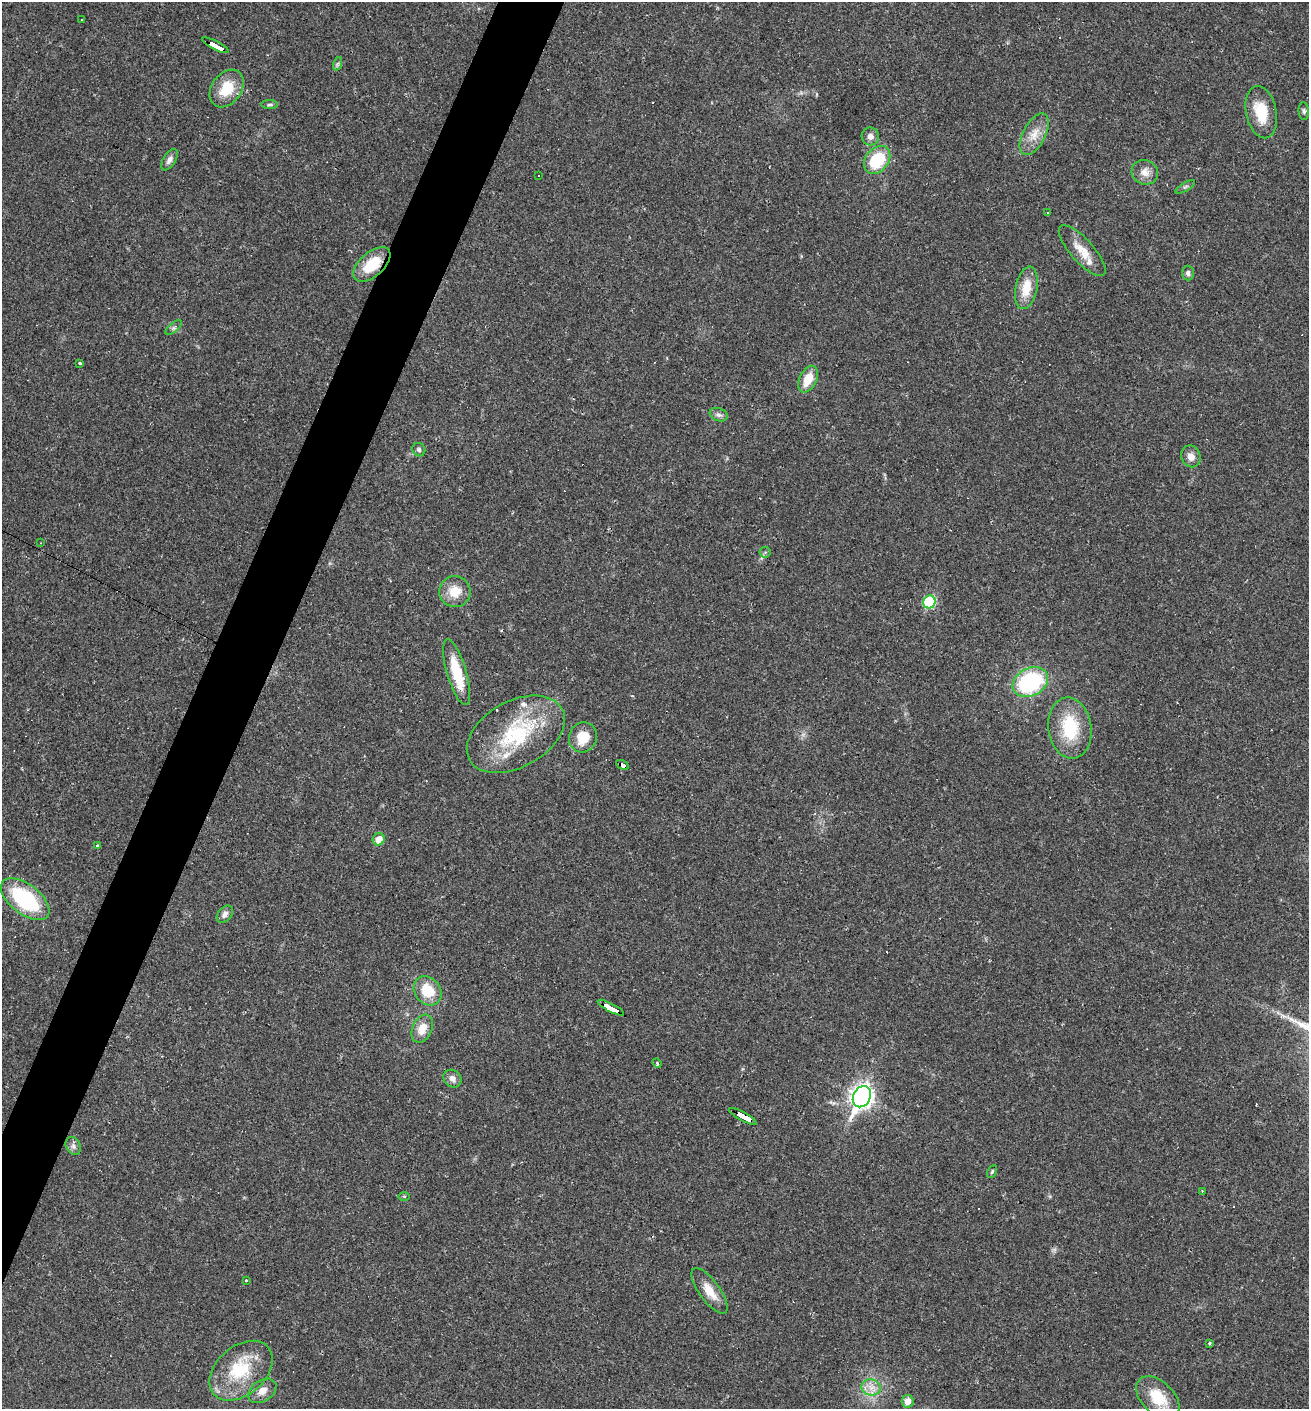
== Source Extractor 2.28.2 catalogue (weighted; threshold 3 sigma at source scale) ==
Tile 7 of 4 x 4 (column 3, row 2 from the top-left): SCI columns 2888-4194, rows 2815-4221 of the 5640 x 5628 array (HDU 1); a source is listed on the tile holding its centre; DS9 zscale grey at full resolution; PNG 1311 x 1411 px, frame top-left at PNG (2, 2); each listed source drawn as its Kron ellipse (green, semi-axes under 4 px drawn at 4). Shown black and unused: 4% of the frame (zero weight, under 2 of 3 exposures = <1% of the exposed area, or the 3 px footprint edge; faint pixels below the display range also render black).
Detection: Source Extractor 2.28.2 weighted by HDU 2 'WHT'; one run over the whole footprint, this tile lists its part. Background 0.0331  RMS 0.0045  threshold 0.0202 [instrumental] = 3 sigma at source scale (4.5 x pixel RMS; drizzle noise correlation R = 1.50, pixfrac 1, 0.05/0.05 arcsec/px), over >= 5 px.
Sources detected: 67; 7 cosmic-ray / hot-pixel residue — neither listed nor drawn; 2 inside a brighter listed object's ellipse — not listed separately; the other 58 listed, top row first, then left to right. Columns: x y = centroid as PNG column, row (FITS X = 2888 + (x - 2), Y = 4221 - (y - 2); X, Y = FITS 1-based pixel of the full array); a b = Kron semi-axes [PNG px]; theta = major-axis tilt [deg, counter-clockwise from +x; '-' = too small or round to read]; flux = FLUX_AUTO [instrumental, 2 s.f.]
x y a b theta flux
81 20 3 2 - 0.44
216 45 15 3 -27 84
337 64 7 4 70 0.74
227 88 20 15 53 13
270 105 8 4 0 0.81
1304 111 9 5 -85 1
1261 112 26 15 -79 13
1034 134 23 11 62 6.5
870 136 9 8 - 2.5
170 160 12 6 59 2.1
877 160 15 11 51 21
1145 172 13 12 - 3.9
539 176 3 3 - 0.58
1185 187 11 3 31 0.75
1047 213 3 3 - 0.78
1082 251 32 11 -48 8.1
372 264 22 12 41 14
1188 273 7 6 - 1.3
1026 288 21 11 78 9.2
174 327 10 4 40 1.2
80 363 3 3 - 19
808 379 14 8 64 8.1
719 415 9 6 -18 1.6
419 450 7 6 - 0.98
1191 456 11 9 -68 3.3
41 543 3 3 - 0.41
765 552 5 5 - 0.79
455 592 16 15 - 8
929 602 6 6 - 32
457 672 34 9 -74 16
1030 682 18 14 26 46
1070 728 31 21 -82 22
516 734 53 33 29 40
583 737 15 14 - 9
623 765 7 4 -31 42
379 839 6 5 - 4.8
98 846 4 3 - 1.1
25 899 28 15 -38 40
225 914 10 6 51 1.8
428 991 16 13 -52 12
611 1008 15 3 -28 150
422 1029 15 9 66 6.1
657 1063 5 3 - 0.47
452 1079 9 8 - 2.6
862 1097 11 8 64 280
743 1116 16 4 -29 130
73 1146 9 7 -62 1.7
992 1172 7 4 63 0.69
1202 1191 2 2 - 0.32
404 1196 5 3 - 0.47
246 1280 3 3 - 0.4
709 1291 27 10 -54 7.5
1210 1343 4 3 - 0.67
241 1371 36 24 41 23
871 1387 9 8 - 3.5
262 1391 15 10 34 4
1158 1398 26 16 -44 14
908 1401 6 6 - 3.6
Overlapping masked pixels (flux is a lower limit): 5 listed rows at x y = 216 45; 372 264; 623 765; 611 1008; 743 1116